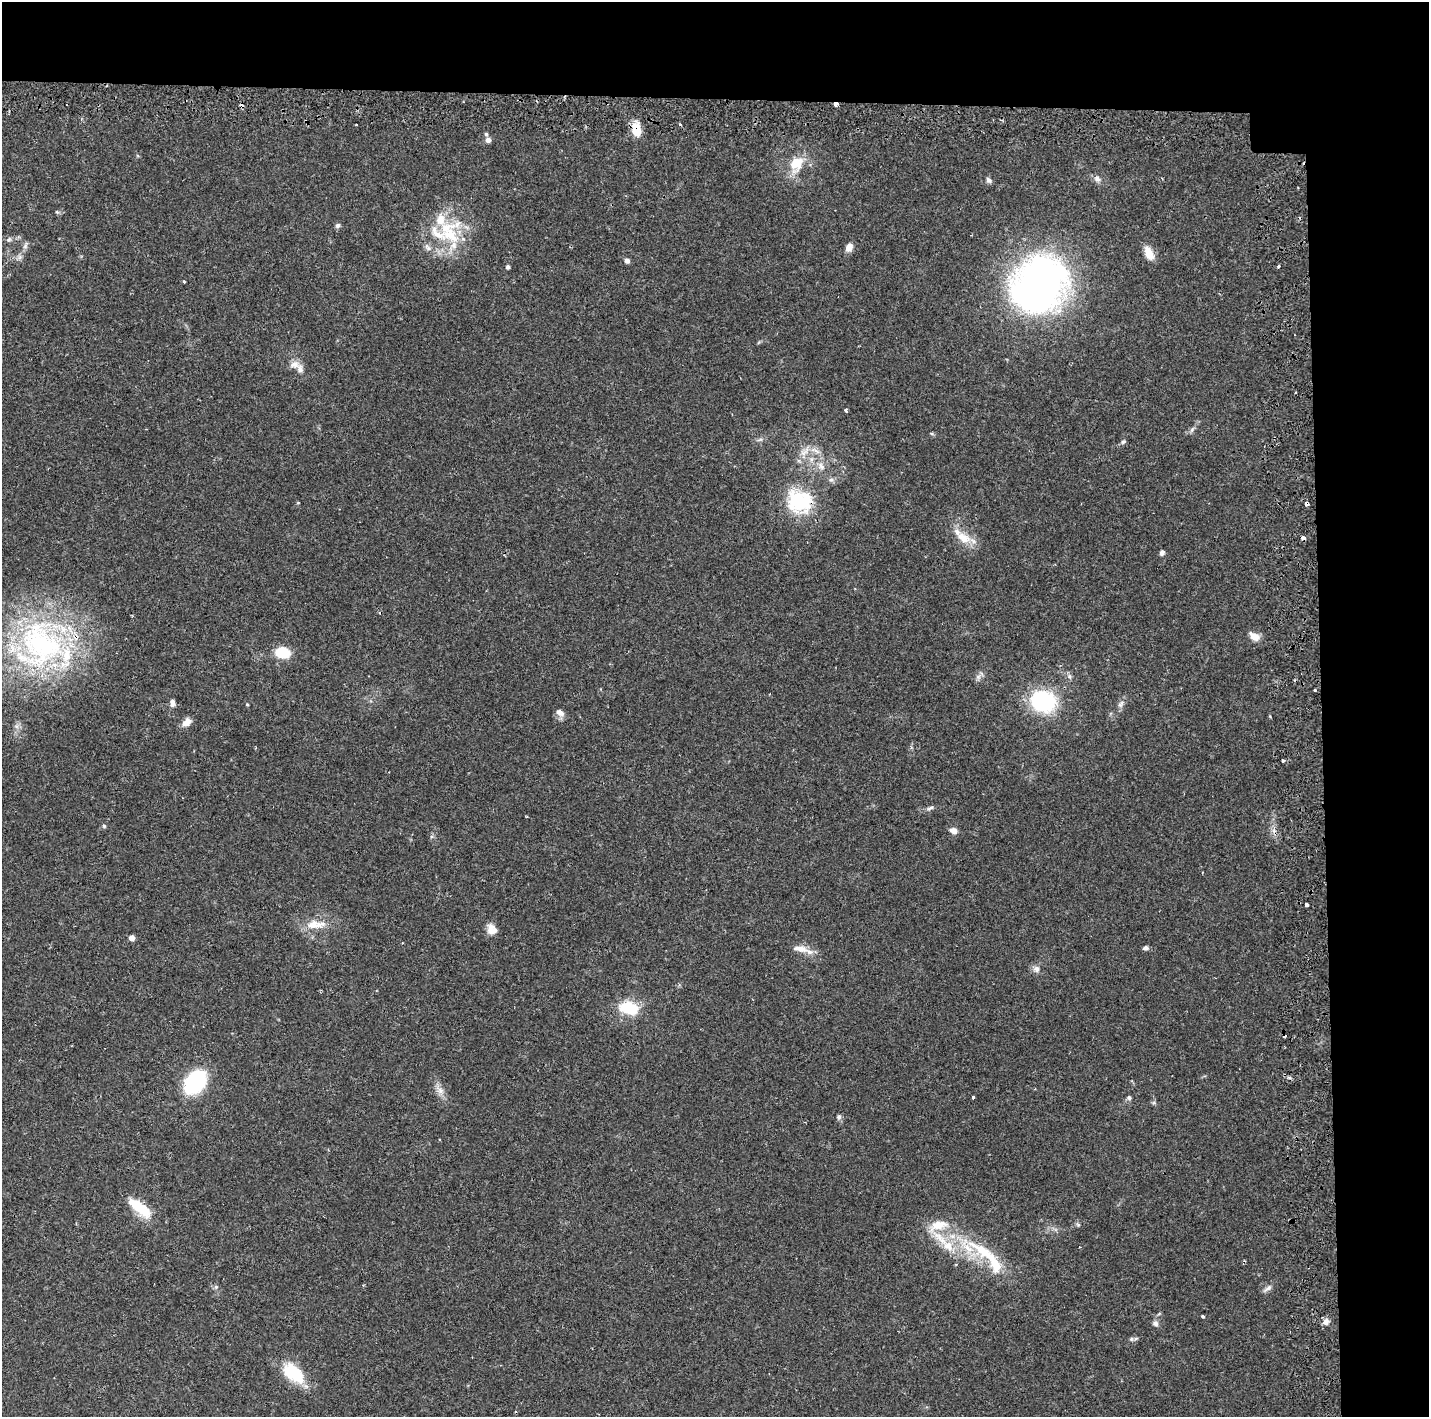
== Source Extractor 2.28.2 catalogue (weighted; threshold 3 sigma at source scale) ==
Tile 3 of 3 x 3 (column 3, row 1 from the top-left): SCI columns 3076-4502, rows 2957-4371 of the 4778 x 4489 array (HDU 1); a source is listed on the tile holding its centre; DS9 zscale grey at full resolution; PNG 1431 x 1419 px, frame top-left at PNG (2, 2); no overlay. Shown black and unused: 14% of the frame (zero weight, under 2 of 3 exposures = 4% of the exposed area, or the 3 px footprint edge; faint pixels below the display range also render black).
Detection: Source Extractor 2.28.2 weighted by HDU 2 'WHT'; one run over the whole footprint, this tile lists its part. Background 0.0505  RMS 0.0035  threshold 0.0159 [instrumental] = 3 sigma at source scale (4.5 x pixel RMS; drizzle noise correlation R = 1.50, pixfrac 1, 0.0396/0.0396 arcsec/px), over >= 5 px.
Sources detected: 94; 4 cosmic-ray / hot-pixel residue — not listed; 12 inside a brighter listed object's ellipse — not listed separately; the other 78 listed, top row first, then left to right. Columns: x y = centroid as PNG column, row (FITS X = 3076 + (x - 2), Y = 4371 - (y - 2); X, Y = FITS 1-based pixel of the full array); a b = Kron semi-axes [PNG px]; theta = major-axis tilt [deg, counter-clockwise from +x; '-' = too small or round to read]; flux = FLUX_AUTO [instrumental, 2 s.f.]
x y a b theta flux
836 104 4 3 - 6.2
680 124 3 2 - 0.67
356 125 3 2 - 0.32
636 130 16 10 -81 6.4
486 134 5 4 - 0.59
488 140 6 5 - 1.7
796 163 22 17 66 8.7
1097 179 10 8 -63 1.6
989 180 8 6 -41 1
57 212 5 5 - 0.45
338 225 7 6 - 0.85
450 235 38 30 62 22
9 240 8 5 49 0.86
25 245 12 5 76 1.1
849 247 10 7 70 2.4
1149 253 17 9 -66 4.6
20 257 7 6 - 1.1
627 261 6 6 - 1.2
1278 266 3 3 - 1.4
508 267 4 4 - 0.9
184 281 3 3 - 0.45
1039 284 60 51 52 160
294 364 15 10 -4 2.8
846 410 3 3 - 1.2
1192 430 10 4 56 0.86
760 439 7 4 2 0.73
1123 442 6 5 - 0.67
805 451 19 7 44 3.3
816 451 14 5 -32 2
821 466 13 8 -53 2.6
831 480 7 7 - 1.1
800 501 35 32 -32 24
1306 504 4 4 - 2.1
963 538 25 13 -28 6.7
1303 538 4 3 - 2.4
1162 552 7 5 70 0.94
1254 636 15 9 -32 3.1
41 644 75 72 -69 96
282 653 15 11 -10 9
978 677 7 7 - 1.1
1315 690 3 2 - 0.64
1043 701 24 19 -14 33
172 703 8 6 89 1.6
247 704 4 3 - 0.37
1121 704 11 7 60 1.5
560 712 12 7 -36 2.1
187 722 12 8 42 2.7
1283 760 3 3 - 2.1
930 808 10 4 21 0.95
104 826 5 5 - 0.53
953 831 8 7 - 2
1306 905 4 4 - 2.7
312 925 20 12 14 5.3
492 931 12 11 - 3.3
132 938 4 4 - 2.7
1146 948 5 4 - 1.4
800 949 26 9 -10 3.9
1036 969 10 9 - 1.8
629 1008 19 11 -16 16
1290 1077 8 3 -22 0.7
195 1082 21 15 50 33
440 1090 17 8 -48 2.7
973 1098 3 3 - 2
1129 1098 6 5 - 0.77
1154 1103 6 4 -18 0.54
839 1117 8 6 84 0.88
140 1208 34 12 -39 11
1078 1225 7 5 -54 0.6
940 1238 31 10 -43 8.4
968 1248 34 22 -75 15
995 1264 23 14 -68 8.8
216 1287 6 5 - 0.67
1268 1288 16 5 38 1.3
1203 1316 4 3 - 0.5
1326 1322 9 8 - 1.9
1155 1323 7 7 - 1.3
1131 1339 6 5 - 0.6
293 1373 28 16 -40 16
Overlapping masked pixels (flux is a lower limit): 7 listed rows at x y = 836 104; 636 130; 800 501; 1306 504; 1303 538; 41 644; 1043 701